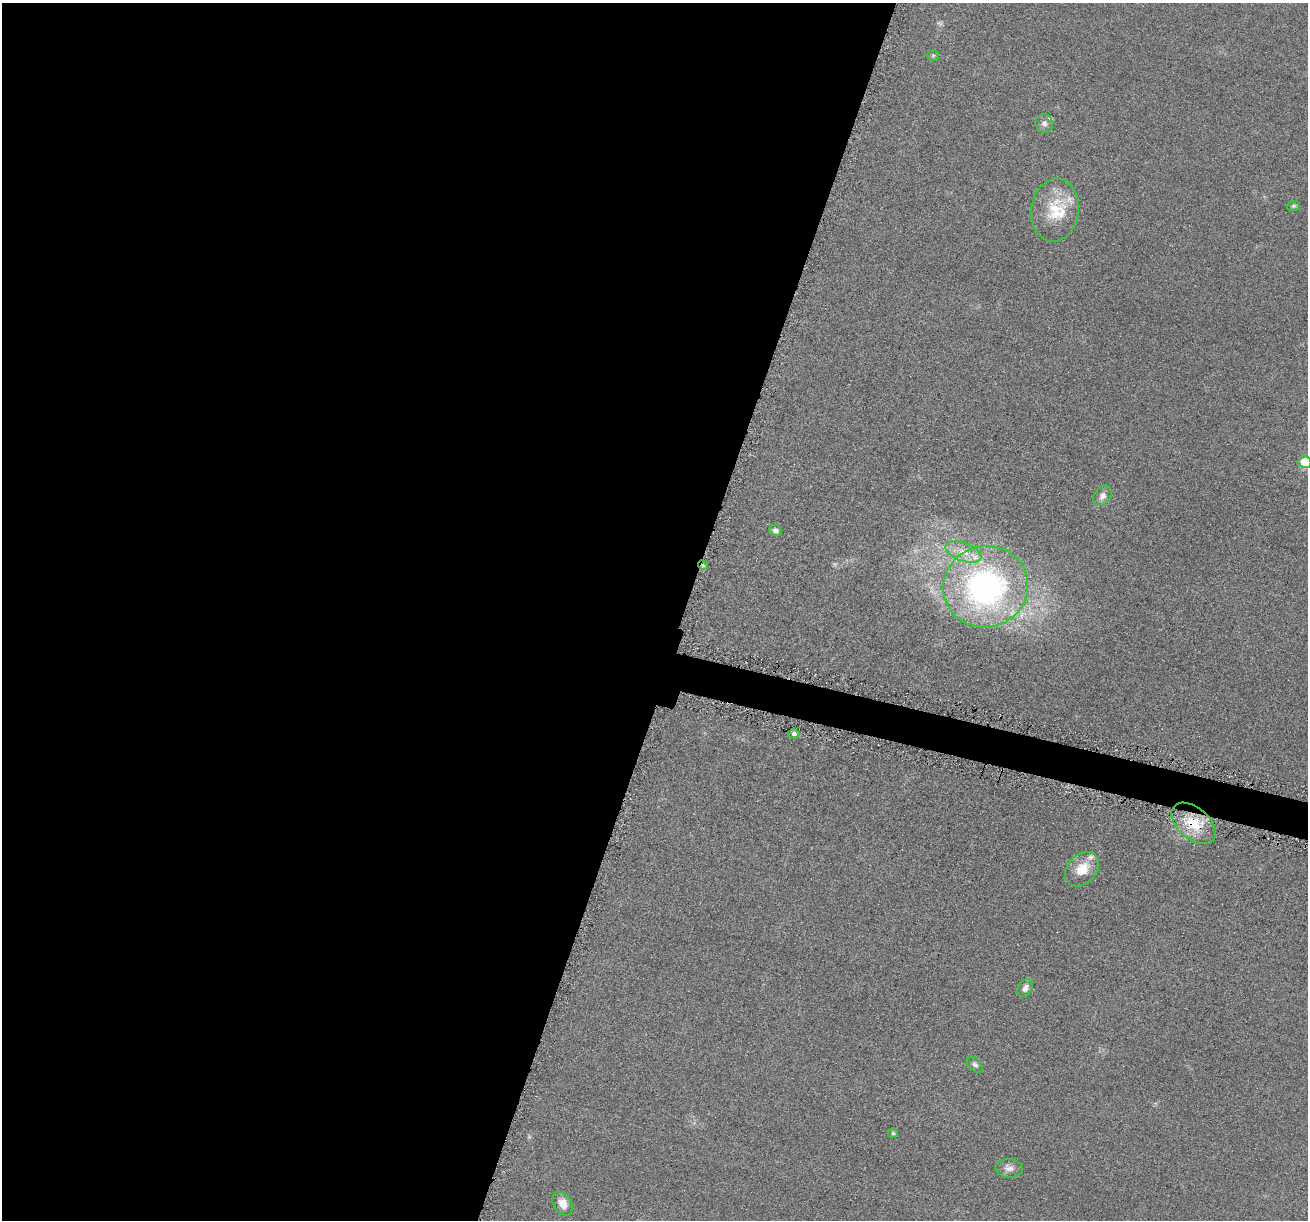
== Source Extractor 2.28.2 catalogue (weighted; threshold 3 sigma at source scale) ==
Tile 5 of 4 x 4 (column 1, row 2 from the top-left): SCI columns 16-1321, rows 2574-3791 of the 5255 x 5272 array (HDU 1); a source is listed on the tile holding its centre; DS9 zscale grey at full resolution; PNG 1310 x 1222 px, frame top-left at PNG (2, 3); each listed source drawn as its Kron ellipse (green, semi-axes under 4 px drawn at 4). Shown black and unused: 54% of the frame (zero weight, under 4 of 8 exposures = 1% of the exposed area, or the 3 px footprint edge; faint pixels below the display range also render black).
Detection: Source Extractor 2.28.2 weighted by HDU 2 'WHT'; one run over the whole footprint, this tile lists its part. Background 0.0528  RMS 0.0086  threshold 0.035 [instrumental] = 3 sigma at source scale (4.09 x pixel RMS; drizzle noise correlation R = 1.36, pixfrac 0.8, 0.05/0.05 arcsec/px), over >= 5 px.
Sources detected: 24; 2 too faint to see at this stretch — neither listed nor drawn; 4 inside a brighter listed object's ellipse — not listed separately; the other 18 listed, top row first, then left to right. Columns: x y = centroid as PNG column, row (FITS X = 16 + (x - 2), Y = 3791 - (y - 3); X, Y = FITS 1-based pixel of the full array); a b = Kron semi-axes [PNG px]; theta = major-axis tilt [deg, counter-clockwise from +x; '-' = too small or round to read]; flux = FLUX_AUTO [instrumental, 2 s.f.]
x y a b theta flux
933 55 5 5 - 1.2
1044 123 9 8 - 3.4
1293 206 7 5 15 1.3
1055 210 31 24 82 31
1305 462 6 5 - 37
1102 496 11 8 55 4.4
775 530 6 5 - 3
963 552 19 9 -21 12
703 565 5 4 - 1.3
986 587 42 40 16 220
794 734 6 5 - 3
1194 823 26 15 -41 28
1082 869 19 14 45 16
1025 988 9 7 60 3.9
975 1065 9 6 -44 2.3
893 1133 5 4 - 1.4
1009 1168 14 9 -4 5
563 1204 13 9 -58 8.4
Overlapping masked pixels (flux is a lower limit): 2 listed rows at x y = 703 565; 1194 823
Isophote crosses this tile's border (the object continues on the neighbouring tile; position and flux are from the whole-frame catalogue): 1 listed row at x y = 1305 462